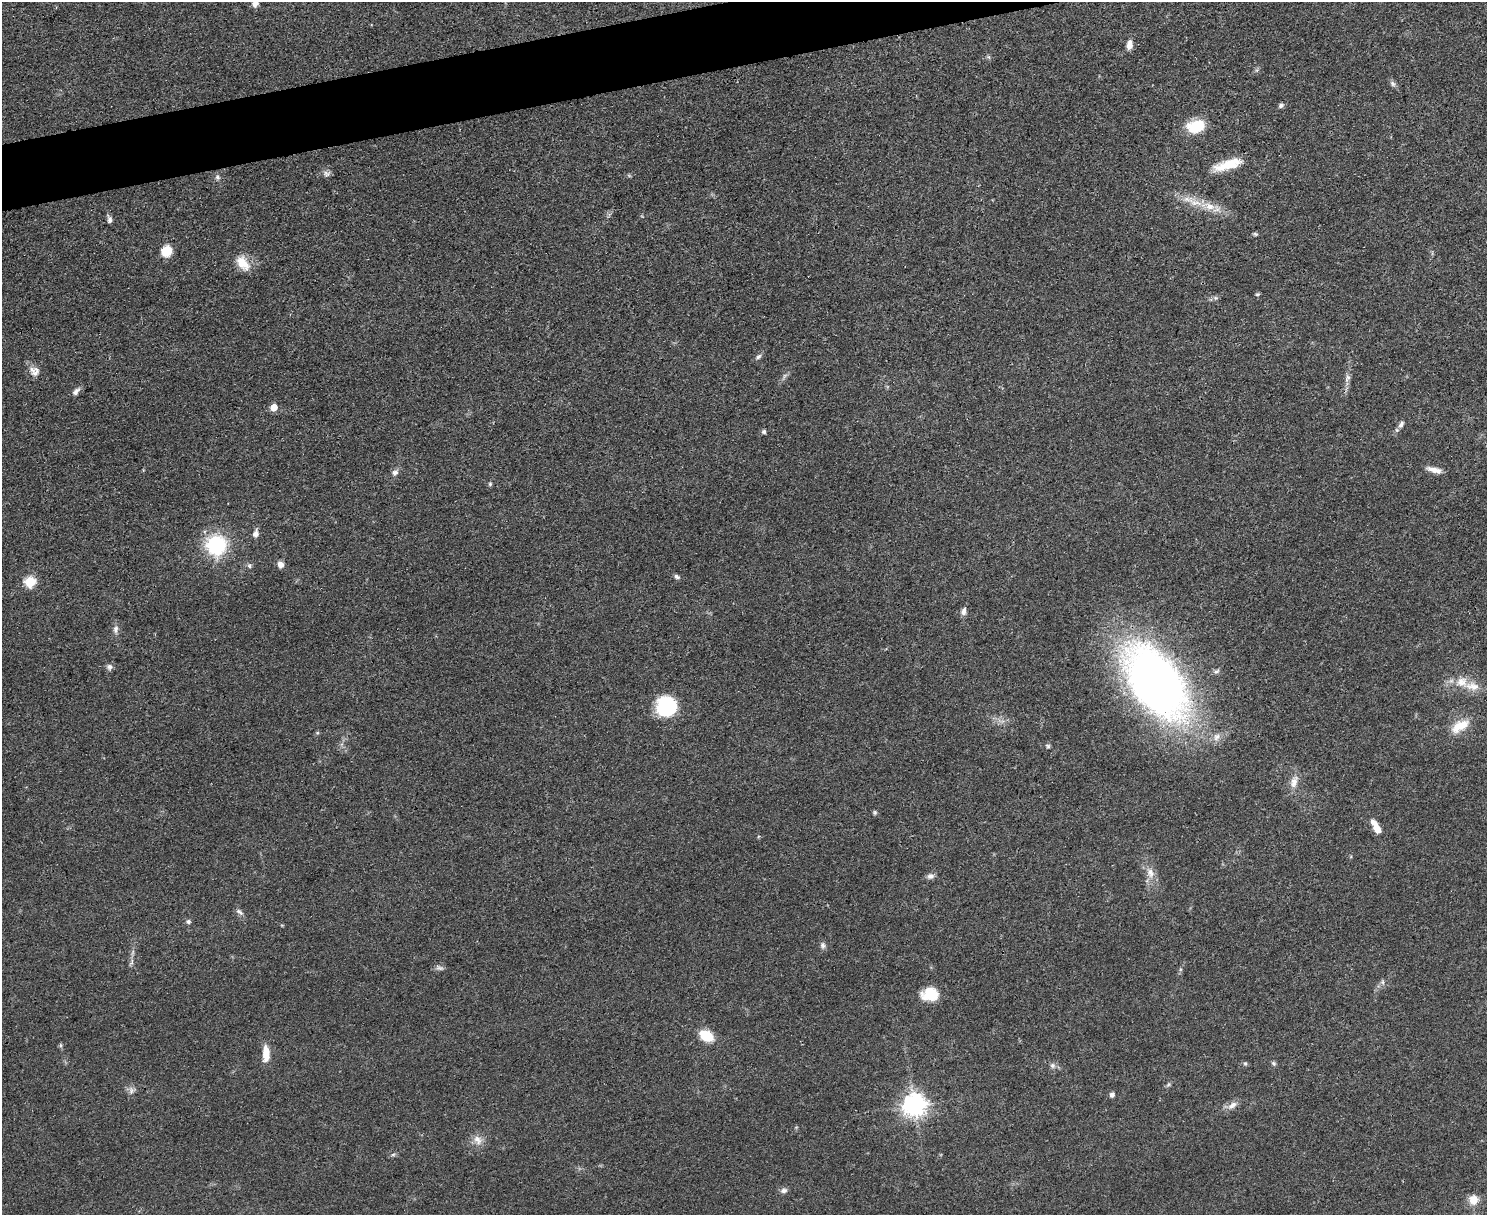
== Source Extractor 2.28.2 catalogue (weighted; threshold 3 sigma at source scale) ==
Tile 8 of 3 x 4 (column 2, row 3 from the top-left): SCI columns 1624-3108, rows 1221-2433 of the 4847 x 4868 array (HDU 1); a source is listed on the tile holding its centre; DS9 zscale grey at full resolution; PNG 1489 x 1217 px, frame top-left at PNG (2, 2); no overlay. Shown black and unused: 3% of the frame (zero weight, under 3 of 4 exposures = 1% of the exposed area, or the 3 px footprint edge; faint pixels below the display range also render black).
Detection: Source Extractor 2.28.2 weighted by HDU 2 'WHT'; one run over the whole footprint, this tile lists its part. Background 0.0485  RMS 0.0049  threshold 0.022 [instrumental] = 3 sigma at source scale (4.5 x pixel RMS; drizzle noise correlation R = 1.50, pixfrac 1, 0.05/0.05 arcsec/px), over >= 5 px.
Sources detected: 73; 3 inside a brighter listed object's ellipse — not listed separately; the other 70 listed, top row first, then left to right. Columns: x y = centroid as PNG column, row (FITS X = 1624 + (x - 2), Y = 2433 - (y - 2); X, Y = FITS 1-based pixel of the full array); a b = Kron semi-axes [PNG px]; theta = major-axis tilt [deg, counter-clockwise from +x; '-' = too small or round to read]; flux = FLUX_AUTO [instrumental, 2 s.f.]
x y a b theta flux
255 3 7 6 - 2.9
1129 45 11 7 83 3.5
989 57 6 4 -70 0.75
1393 83 9 6 -51 1.4
1281 105 7 5 33 1.2
1196 126 21 14 12 15
1228 165 37 11 16 13
326 174 10 7 -6 1.8
217 177 8 6 -65 1.4
1196 203 22 9 -12 8.1
109 220 9 6 -88 1.5
1255 234 6 4 -21 0.72
166 251 9 8 - 11
243 263 22 13 -54 8
1257 294 6 4 18 0.71
1215 298 6 5 - 1
758 357 8 6 45 1.4
35 371 14 12 -55 3.9
1347 378 12 6 60 2
76 392 11 6 46 2.1
274 407 5 5 - 7.6
1401 424 11 6 57 1.8
764 432 6 5 - 1
1434 470 19 6 -13 3.7
395 472 8 7 - 2.1
490 484 5 5 - 0.72
256 534 8 6 75 2.7
216 545 19 19 - 38
280 564 8 7 - 2.7
249 566 8 6 -87 1.1
677 577 8 5 -33 1.3
30 582 6 6 - 35
964 611 10 6 74 2.1
116 629 10 7 80 2.1
110 667 8 7 - 1.6
1216 671 8 5 27 1.1
1462 682 18 14 20 7.2
1156 683 47 26 -54 580
667 707 18 17 - 37
1460 726 25 12 30 10
317 733 6 4 18 0.6
1216 737 11 9 72 2.9
1048 746 6 5 - 0.86
1294 782 18 9 68 4.7
875 812 6 5 - 0.82
1377 829 14 7 -61 5.4
1150 873 15 10 -69 4.7
930 876 9 7 14 1.9
239 912 12 5 -37 1.6
188 922 6 5 - 1.2
823 945 9 7 -77 1.6
131 962 11 4 65 1.2
439 968 12 5 -21 1.5
1382 982 6 6 - 1.1
930 994 17 13 3 12
706 1036 11 8 -29 19
60 1045 6 4 -71 0.72
266 1054 20 8 -89 7
1274 1063 7 5 -22 0.89
1245 1064 6 5 - 0.78
1052 1065 7 7 - 1.6
1168 1084 7 4 45 0.86
131 1090 12 7 -86 2.2
1112 1095 6 6 - 1.4
914 1105 8 7 - 420
1232 1105 15 8 35 3.4
478 1140 15 11 -51 4.3
393 1154 6 4 2 0.85
784 1190 9 7 13 1.7
1473 1200 10 10 - 6.1
Isophote crosses this tile's border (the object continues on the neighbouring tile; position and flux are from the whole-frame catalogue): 1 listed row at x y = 255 3